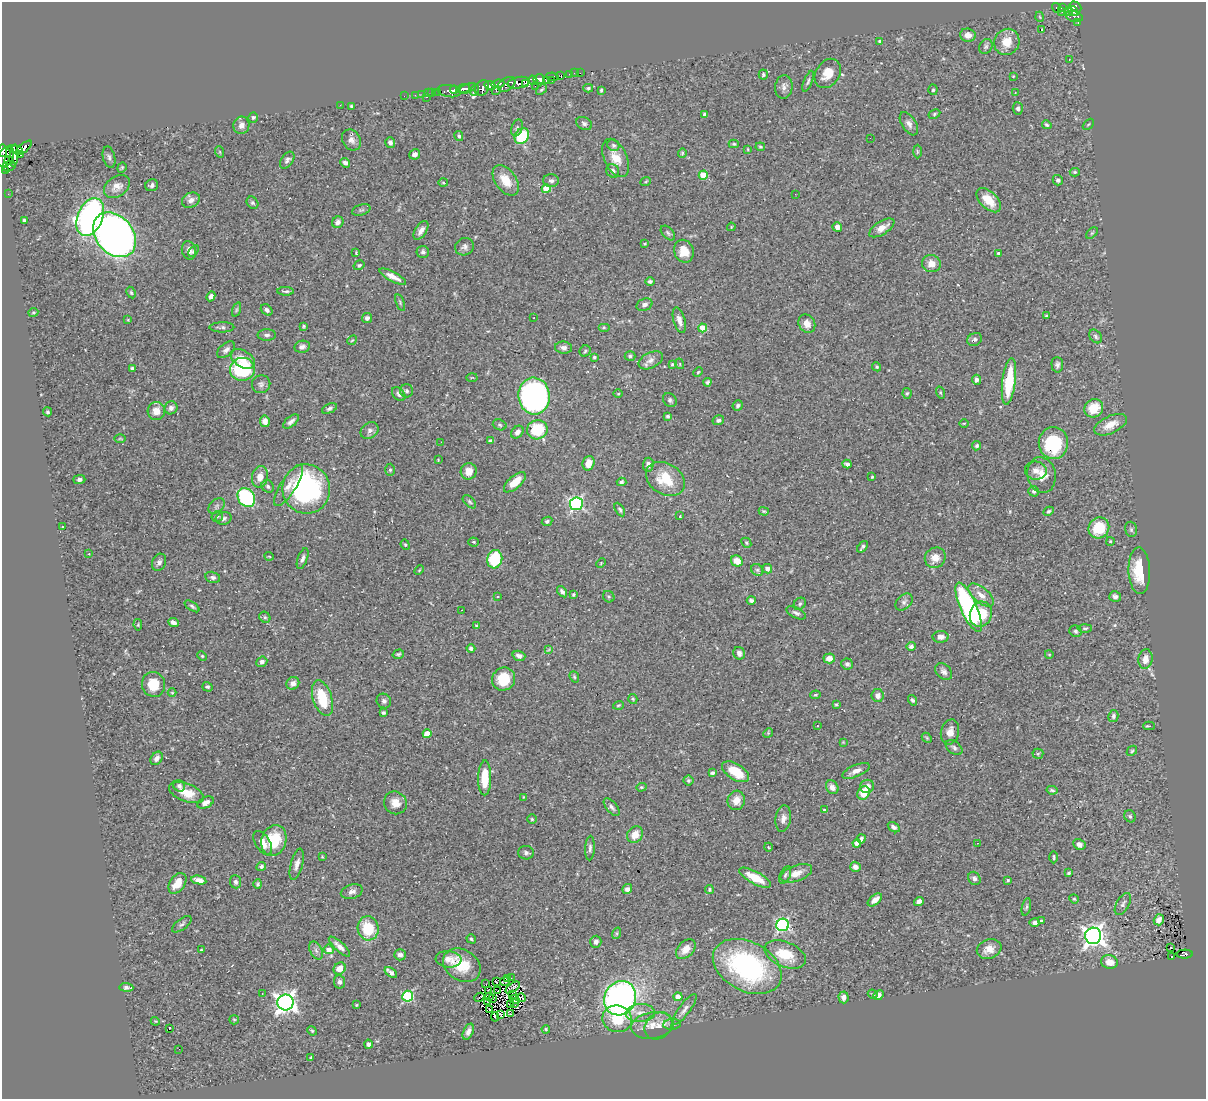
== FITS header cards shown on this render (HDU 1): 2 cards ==
NAXIS1  =                 1204
NAXIS2  =                 1097

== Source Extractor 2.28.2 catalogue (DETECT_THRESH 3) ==
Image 1204 x 1097 px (HDU 1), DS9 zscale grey, 1 PNG px = 1 image px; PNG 1208 x 1101 px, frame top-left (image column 1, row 1097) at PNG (2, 2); each listed source drawn as its Kron ellipse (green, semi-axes under 4 px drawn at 4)
Background 0.5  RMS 0.023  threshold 0.0684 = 3 sigma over >= 5 px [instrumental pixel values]
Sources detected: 446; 4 with non-positive FLUX_AUTO (blend fragments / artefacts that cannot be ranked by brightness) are neither listed nor drawn; the other 442 listed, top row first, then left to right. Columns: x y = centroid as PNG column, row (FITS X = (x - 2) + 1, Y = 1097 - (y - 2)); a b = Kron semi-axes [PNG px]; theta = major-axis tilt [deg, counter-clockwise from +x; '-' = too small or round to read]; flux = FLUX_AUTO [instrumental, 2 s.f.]
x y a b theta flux
1062 7 3 2 - 6.2
1075 7 6 4 -39 140
1056 8 5 3 - 17
1073 11 5 4 - 79
1062 12 3 2 - 1.3
1068 12 4 2 - 1.9
1040 17 5 3 - 1.3
1074 17 9 5 -17 100
1078 22 3 3 - 6.1
1042 30 3 2 - 13
968 35 8 6 -6 8.1
880 42 4 3 - 5.1
1007 42 13 12 - 25
986 46 8 6 58 3.9
1069 60 3 2 - 1.5
574 73 2 2 - 3.5
580 73 2 2 - 2.3
828 73 16 12 57 22
570 75 4 3 - 19
763 75 5 4 - 2.5
561 76 3 2 - 17
1013 76 3 3 - 1.1
552 77 6 4 -7 72
539 79 6 5 - 160
533 80 5 3 - 160
552 80 2 2 - 1.9
546 81 4 2 - 18
808 81 11 3 68 3.1
519 83 11 5 10 280
498 84 7 3 7 62
507 84 9 6 32 180
525 84 4 3 - 60
490 86 6 3 -26 110
535 86 2 2 - 2.6
784 87 12 8 82 7.2
467 88 9 4 21 140
482 88 8 6 56 140
588 88 5 3 - 2.6
463 89 7 3 20 160
541 89 6 3 41 2.2
454 90 4 3 - 100
475 90 6 4 68 67
601 90 3 3 - 2.1
933 90 5 4 - 2.3
449 91 11 6 -8 250
496 91 4 3 - 52
432 92 2 2 - 1.1
438 92 3 2 - 1.2
428 93 2 2 - 7.8
1015 93 3 3 - 0.99
422 94 3 2 - 3.1
415 95 2 2 - 4.9
404 96 2 2 - 1.1
426 97 3 2 - 21
340 105 2 2 - 40
351 106 4 3 - 2.2
1018 109 6 5 - 3.6
934 114 6 4 29 2.3
705 115 4 4 - 4.3
253 117 5 5 - 3
584 124 8 6 -26 4.2
909 124 13 7 -57 7.5
1088 124 6 2 45 1.4
241 125 9 8 - 8.7
1047 125 5 3 - 2.4
517 128 9 5 70 3.7
459 136 5 4 - 2.6
522 136 8 6 58 69
870 138 2 2 - 0.65
351 140 11 9 -58 7.8
390 142 5 5 - 4.5
734 144 5 4 - 2
613 145 6 5 - 4
760 147 5 3 - 1.7
24 148 10 4 40 200
748 149 4 2 - 1.2
15 150 7 4 -12 95
3 151 6 3 -87 180
917 151 7 3 -90 1.9
220 152 6 3 -71 1.9
682 153 4 4 - 1.7
415 154 5 5 - 5.8
21 155 3 2 - 5.4
14 156 11 4 84 350
6 157 11 7 60 380
109 157 11 6 -76 4.8
616 158 20 11 -65 23
287 160 9 5 56 5
9 161 4 3 - 82
345 163 5 4 - 5.3
9 166 7 5 18 47
122 168 5 4 - 2
5 171 4 3 - 130
613 171 7 6 - 4.7
1075 172 5 4 - 2.1
703 175 4 4 - 39
506 180 17 10 -55 26
1058 180 5 5 - 4
551 181 8 6 0 5.5
646 181 5 3 - 1.5
443 183 5 3 - 1.5
152 185 6 6 - 4.3
117 186 14 10 35 12
546 189 4 4 - 41
8 194 2 2 - 3.9
795 194 2 2 - 1
191 200 9 7 27 7.5
989 200 15 8 -45 25
252 203 6 5 - 2.7
361 210 9 5 17 3.3
90 217 20 12 67 440
24 220 3 3 - 2.6
338 222 6 5 - 5.4
731 227 4 3 - 1.5
837 227 5 4 - 7.8
882 228 14 6 32 13
421 230 10 5 56 8.8
668 233 9 5 -45 3.5
1092 233 7 4 44 2.2
114 235 25 18 -49 1200
644 244 3 2 - 1.6
464 247 9 8 - 6
189 250 9 7 -76 8.2
194 251 6 4 55 2.4
684 251 12 9 -68 21
423 252 6 6 - 4.2
356 253 3 2 - 1.3
998 253 3 3 - 1.9
931 264 9 8 - 13
359 265 6 4 31 2.4
393 276 15 4 -27 13
650 281 5 4 - 3.2
286 291 8 3 -2 3.1
131 293 6 4 -63 2.3
211 296 5 4 - 5.8
400 302 9 4 -70 2.7
644 305 8 6 26 6.1
236 310 7 3 71 2.2
267 310 6 5 - 4.3
33 312 5 2 - 1.6
1046 316 3 3 - 1.8
367 318 5 5 - 4.1
533 318 3 2 - 2.5
128 320 3 2 - 0.92
679 320 13 6 -75 9.9
807 324 10 8 -60 12
304 326 4 4 - 2
222 327 12 5 1 4.2
604 327 6 4 0 1.7
703 328 4 4 - 28
267 335 9 5 -1 4.6
1096 336 7 5 -49 3.6
975 339 7 6 - 4.3
352 340 5 4 - 1.9
302 347 8 6 10 4.9
563 348 8 6 -6 5.7
226 350 10 6 40 6.2
585 351 6 5 - 2.7
630 356 5 4 - 3.1
594 357 4 4 - 2.3
243 359 13 8 -32 16
651 360 13 8 26 9.7
672 364 3 2 - 1.6
680 364 5 3 - 1.3
1057 365 8 6 -87 4.7
877 367 5 4 - 2.3
132 368 4 3 - 3.4
242 369 12 11 - 120
698 372 5 3 - 1.5
472 378 5 3 - 1.4
976 380 5 4 - 4.7
1009 381 23 6 83 76
707 382 4 3 - 2.5
261 384 9 9 - 5.5
407 391 6 6 - 3.5
907 393 5 4 - 2.1
941 393 6 3 -71 1.7
399 394 8 5 -48 4.7
618 394 5 3 - 1.3
534 396 18 15 -84 500
670 400 7 6 - 3.5
738 406 5 5 - 3.4
171 408 6 6 - 6.4
329 408 8 4 24 3.5
1094 408 9 9 - 31
156 411 9 8 - 16
48 412 4 4 - 2.8
668 416 3 3 - 3.2
718 420 6 5 - 3.9
265 421 6 4 -82 11
291 421 9 5 39 5.5
964 423 5 3 - 1.5
500 425 7 5 -18 2.6
1110 425 18 8 24 20
370 430 10 7 42 5.9
537 430 10 9 - 65
517 432 7 5 50 6.3
120 439 6 4 0 1.6
491 441 4 3 - 3.7
441 442 2 2 - 0.64
1053 443 16 14 88 97
977 446 5 4 - 3.2
438 460 2 2 - 1.2
588 463 7 6 - 15
847 464 4 4 - 5
648 465 7 5 86 6.9
390 470 6 5 - 2.4
469 471 8 8 - 15
1036 471 11 9 -6 11
1042 475 18 14 -80 20
260 477 11 8 76 16
872 477 3 2 - 1.4
79 479 6 4 1 4.3
665 479 21 15 -32 49
515 482 13 6 41 28
622 482 5 4 - 3
288 485 24 8 57 16
268 486 7 5 -47 3.6
306 489 24 24 - 260
1034 491 5 5 - 3.4
246 497 10 8 -54 140
469 502 8 5 -45 2.9
576 504 6 6 - 250
216 506 9 6 42 4.1
620 510 7 4 -58 2.8
764 511 5 3 - 1.6
1049 511 5 4 - 2.3
217 516 6 5 - 3.2
680 516 3 3 - 1.9
224 518 8 6 16 4.4
547 521 5 4 - 3.1
62 527 3 2 - 0.95
1099 528 11 10 - 51
1131 529 8 5 -75 3.3
1110 541 4 3 - 1.9
474 542 5 4 - 1.8
746 543 5 4 - 2
405 545 5 4 - 1.9
862 547 7 3 51 2.9
89 554 2 2 - 1.3
269 556 4 3 - 1.2
303 558 11 5 70 5.4
935 558 11 10 - 16
495 559 9 7 76 75
737 561 6 5 - 18
159 562 9 6 65 5.3
601 563 5 3 - 1.6
767 569 5 4 - 6.6
419 570 5 3 - 1.5
757 570 6 5 - 2.9
1139 571 23 11 -88 52
213 577 7 5 -13 4.7
562 592 6 4 -54 4.6
573 594 4 4 - 2.4
981 595 15 7 -41 13
1115 596 6 5 - 4.4
498 597 3 2 - 2.7
609 597 6 5 - 2.4
751 600 4 3 - 3.3
904 602 10 7 42 5.1
800 604 7 5 47 3
192 606 8 3 -34 2.6
969 607 27 8 -66 290
461 610 3 2 - 3.4
796 613 11 5 -26 4.6
981 614 13 11 73 42
265 617 6 5 - 2.5
173 622 5 4 - 5.2
138 625 6 4 -80 1.8
477 626 3 3 - 2.4
1085 628 7 4 1 2.2
1076 631 6 5 - 3.6
941 637 8 6 -2 7.7
911 646 5 4 - 4.9
471 648 4 4 - 3.8
548 650 3 2 - 1.2
739 653 6 5 - 6.1
398 654 6 4 16 2.2
1049 654 4 3 - 1.2
202 656 5 4 - 1.7
519 656 6 5 - 5.2
829 658 6 5 - 12
1145 659 10 7 80 14
262 662 6 5 - 4.4
847 664 6 5 - 3.5
944 672 10 7 -42 5.7
574 677 6 4 -69 2.1
504 679 12 11 - 44
293 683 7 6 - 7.9
153 684 12 11 - 32
207 687 5 4 - 3.2
172 693 4 3 - 1.2
815 695 5 4 - 1.6
878 696 6 6 - 8.1
322 698 18 9 -73 51
633 699 5 4 - 2.1
912 700 5 4 - 3
384 701 7 7 - 5
836 704 4 3 - 1.6
618 705 5 3 - 1.7
383 713 4 3 - 2.9
1113 716 6 5 - 3.9
817 725 3 2 - 2.3
1149 726 5 3 - 3
950 732 12 9 76 14
768 733 5 4 - 1.6
427 734 4 4 - 21
927 738 6 4 -47 1.8
843 742 4 4 - 1.2
954 748 9 6 -38 4.6
1132 751 6 4 46 2.3
1038 754 5 5 - 2.2
157 758 7 5 55 7.5
856 771 15 6 23 11
736 772 15 8 -32 38
712 773 4 4 - 3.5
485 778 17 6 89 41
688 780 5 5 - 2.2
179 786 6 5 - 3.3
867 786 7 6 - 10
641 787 5 4 - 1.9
832 787 7 6 - 8.5
1052 790 5 3 - 2.7
186 793 18 9 -21 28
863 793 7 6 - 28
524 797 4 3 - 1.5
736 800 10 8 75 15
206 802 9 5 25 7.7
395 803 12 11 - 15
612 807 10 5 -50 4.6
824 810 3 3 - 1.4
1130 816 6 5 - 3.1
532 819 4 4 - 2.1
783 819 13 7 81 8.8
894 827 6 4 -34 4.1
635 835 9 7 51 19
861 839 4 3 - 3.5
274 840 16 12 71 49
263 843 13 7 -58 14
857 843 4 4 - 7.2
977 843 2 2 - 0.79
1079 844 6 5 - 7.4
768 847 4 3 - 1.2
590 848 12 5 87 4.5
526 853 8 6 -9 4.8
322 857 3 3 - 1.3
1054 857 6 2 -89 1.8
297 864 16 6 75 8.4
261 866 5 4 - 4.1
855 867 5 5 - 8.1
796 873 16 8 19 16
1069 873 4 3 - 2.3
785 875 9 5 65 3.7
755 878 18 6 -28 33
974 878 7 6 - 4.8
199 880 7 4 -10 11
1008 880 3 3 - 2
236 882 6 5 - 3.8
177 883 11 7 55 21
258 884 5 3 - 2.4
627 889 5 4 - 6.2
709 889 4 4 - 2.4
352 892 11 7 16 7.7
1074 899 5 4 - 1.8
875 900 8 5 39 11
919 901 5 4 - 6.6
1123 904 12 6 59 5.3
1026 907 9 4 78 3.3
1159 920 6 5 - 7.4
1041 921 3 3 - 2.1
1035 922 5 4 - 4.9
182 924 11 5 37 4.3
783 925 6 6 - 240
368 928 12 10 -77 60
617 933 6 4 72 2.1
1093 936 8 8 - 940
471 939 5 4 - 2.4
596 942 6 5 - 6.3
339 946 14 4 -42 8.9
1171 948 3 2 - 2.2
329 949 5 5 - 9.8
686 949 11 7 47 16
989 949 12 9 21 15
201 950 3 3 - 1.6
316 951 9 6 -62 5.1
785 954 22 12 -22 42
1185 954 8 4 2 61
400 955 6 5 - 6.2
1171 957 3 2 - 1.5
448 959 13 8 -5 13
1109 962 8 6 -11 14
462 965 20 15 -32 41
747 966 36 24 -28 280
340 968 6 5 - 15
391 973 7 4 -38 9
511 978 2 2 - 1
507 979 3 2 - 1.4
505 981 5 2 - 1.3
340 982 7 5 -83 4.4
496 982 3 2 - 0.83
486 984 2 2 - 0.45
126 987 7 4 -5 4.5
513 988 8 3 36 0.45
488 990 3 2 - 1
497 991 3 2 - 0.49
262 994 3 2 - 2.1
513 994 3 2 - 1.4
873 994 5 3 - 2.2
879 995 5 4 - 4.5
408 996 5 5 - 130
479 997 5 2 - 1.4
489 997 3 2 - 1.1
678 997 4 4 - 23
843 997 6 5 - 6.7
492 998 3 2 - 2
522 998 4 2 - 0.94
620 998 17 15 61 620
514 1000 5 2 - 1.3
285 1002 8 8 - 810
488 1002 3 2 - 0.79
510 1004 3 2 - 0.98
514 1004 3 2 - 0.83
356 1005 3 2 - 1.3
684 1009 18 5 53 8.1
490 1010 3 2 - 0.66
640 1013 14 9 4 13
500 1014 4 2 - 1.5
510 1014 3 2 - 0.81
495 1017 4 2 - 2
617 1019 15 13 -18 43
234 1020 5 4 - 2
155 1021 4 3 - 1.4
672 1024 9 5 5 4.9
652 1025 21 13 9 23
658 1026 15 12 42 15
169 1029 3 2 - 16
546 1029 4 3 - 1.6
312 1031 5 4 - 1.8
468 1032 8 5 66 6.8
368 1044 5 4 - 4
179 1049 2 2 - 15
311 1057 4 3 - 1.3
At the frame edge (FLAGS 8, measured only in part): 1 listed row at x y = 3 151
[4 non-positive-flux detections neither listed nor drawn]